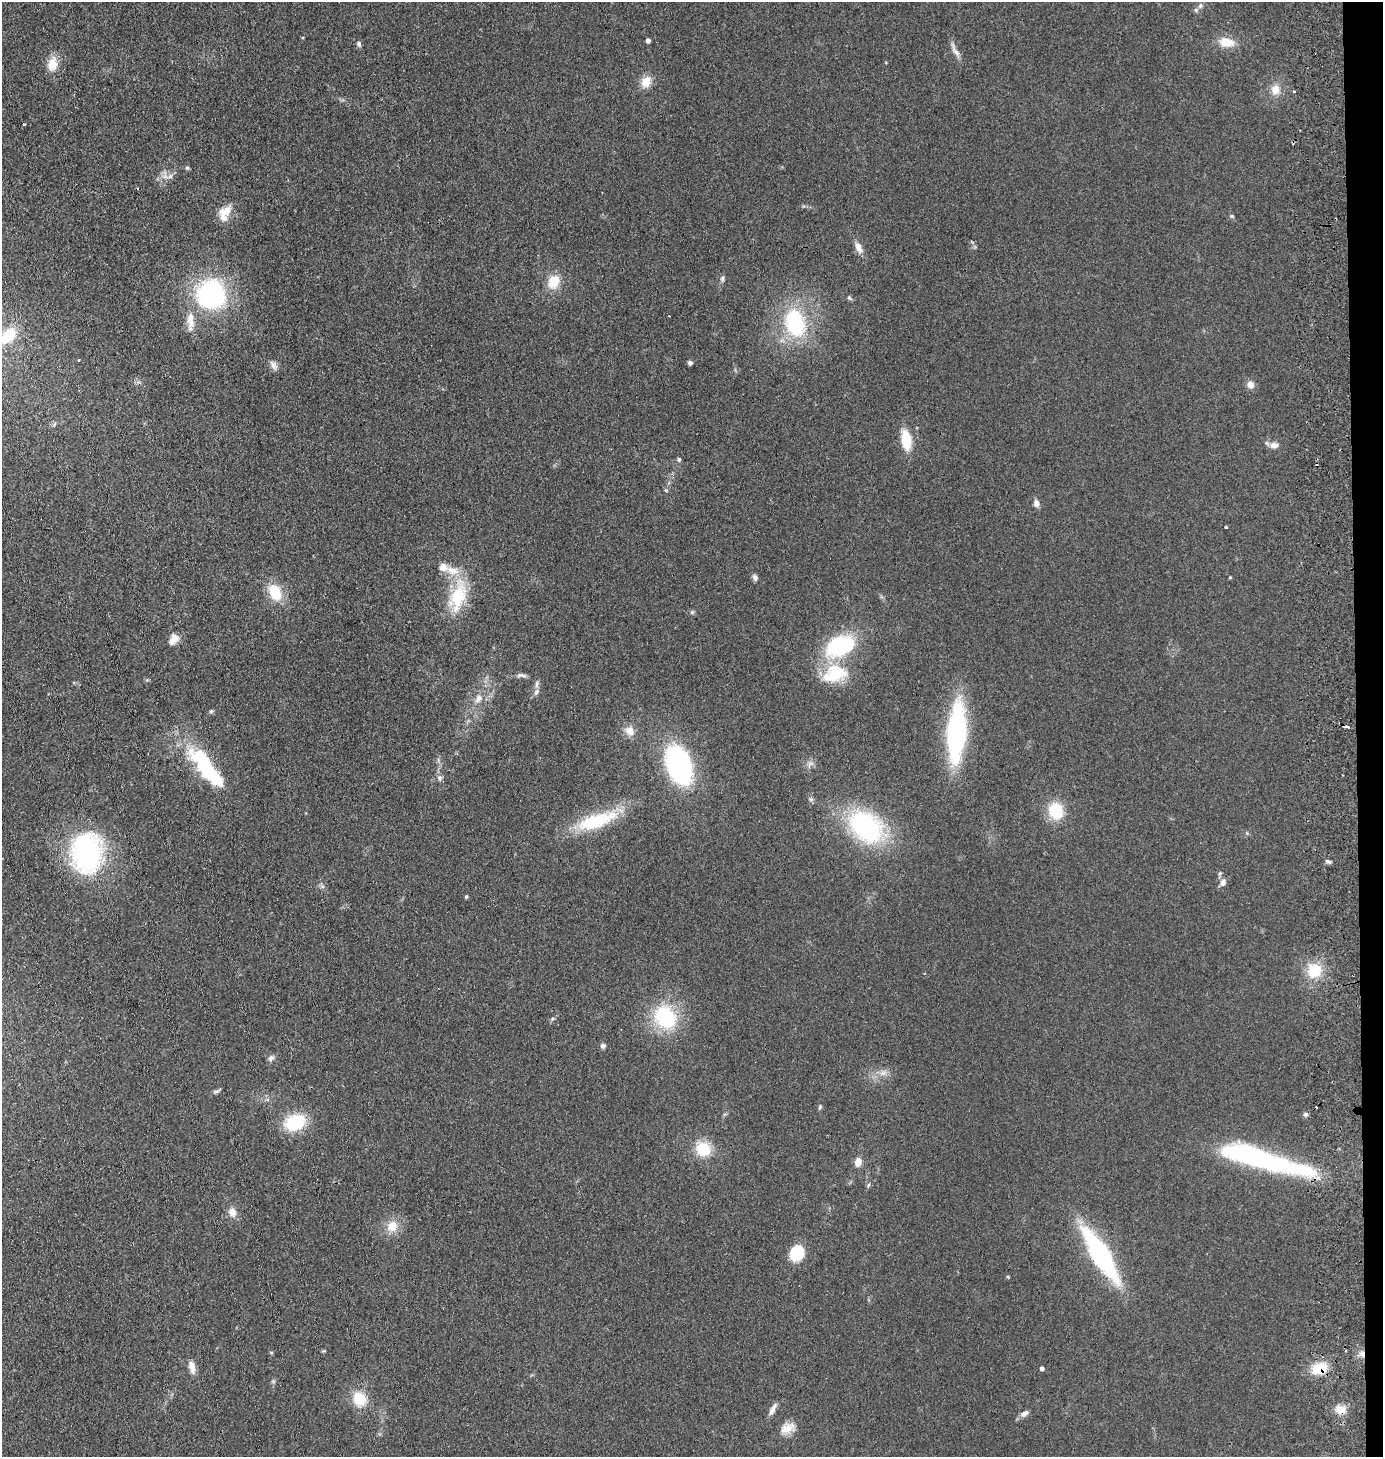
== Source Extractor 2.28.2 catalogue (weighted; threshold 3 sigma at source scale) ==
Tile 6 of 3 x 3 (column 3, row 2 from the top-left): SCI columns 2921-4301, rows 1461-2915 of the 4503 x 4376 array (HDU 1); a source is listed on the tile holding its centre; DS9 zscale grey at full resolution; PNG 1385 x 1459 px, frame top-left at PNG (2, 2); no overlay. Shown black and unused: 2% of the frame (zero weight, under 2 of 3 exposures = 3% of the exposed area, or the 3 px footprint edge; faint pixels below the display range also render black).
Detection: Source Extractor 2.28.2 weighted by HDU 2 'WHT'; one run over the whole footprint, this tile lists its part. Background 0.14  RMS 0.011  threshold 0.0495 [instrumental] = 3 sigma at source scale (4.5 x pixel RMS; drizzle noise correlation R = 1.50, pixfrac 1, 0.05/0.05 arcsec/px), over >= 5 px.
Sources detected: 96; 1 inside a brighter object's white glare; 3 cosmic-ray / hot-pixel residue — not listed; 6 inside a brighter listed object's ellipse — not listed separately; the other 86 listed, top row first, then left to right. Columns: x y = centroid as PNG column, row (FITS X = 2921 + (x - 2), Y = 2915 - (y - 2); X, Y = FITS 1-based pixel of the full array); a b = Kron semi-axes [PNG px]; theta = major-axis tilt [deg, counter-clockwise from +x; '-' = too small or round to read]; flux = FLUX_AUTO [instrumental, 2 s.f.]
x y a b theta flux
1200 6 7 6 - 2.8
648 40 4 4 - 5
1227 42 19 11 -10 17
359 44 7 6 - 2.7
955 50 23 6 -62 6.8
52 64 18 12 78 15
646 82 14 11 68 13
1275 90 13 12 - 11
1294 91 3 2 - 1.8
24 124 3 2 - 0.85
187 168 6 5 - 1.6
170 176 8 5 32 3.6
227 210 13 10 77 10
1232 216 6 5 - 1.5
859 247 14 8 -62 7.9
722 278 8 5 83 2.5
554 281 16 13 62 21
210 293 33 26 57 140
849 298 7 5 -68 1.7
190 320 24 10 -87 15
795 323 29 19 -76 95
8 336 20 12 48 33
79 360 3 3 - 1.6
690 363 5 4 - 3
274 365 14 7 -58 5.2
1250 385 9 9 - 6.2
54 424 6 4 70 1.7
906 440 18 9 -82 35
1274 445 11 7 -2 6.1
679 459 6 4 -90 1.9
666 490 5 4 - 1.4
1036 503 9 7 -79 5
1226 527 3 3 - 4.1
443 567 13 10 -19 8.7
755 577 9 6 -63 3.2
1230 577 4 3 - 0.97
275 592 19 13 -63 29
458 596 39 18 74 54
692 612 5 5 - 1.7
174 639 14 9 49 9.1
840 646 33 21 25 89
835 674 35 22 16 46
521 675 14 5 -5 3.8
536 692 9 6 55 3.6
478 698 14 8 52 7.9
211 711 6 5 - 1.6
1347 727 6 3 -16 7.6
630 731 13 11 -54 10
956 732 38 12 86 250
810 764 11 4 32 3.2
679 765 33 19 -71 190
207 768 49 14 -53 120
440 778 8 7 - 3.5
1056 811 20 17 -70 32
596 821 56 18 18 62
866 827 37 25 -44 160
87 853 46 32 -90 170
1328 861 7 5 -21 2.3
1223 882 9 7 71 5.1
466 897 5 4 - 1.5
1314 971 16 14 51 32
665 1017 23 18 -54 83
552 1019 6 4 71 1.7
603 1046 7 6 - 2.9
271 1058 9 7 45 3.6
883 1073 9 6 21 4.8
216 1091 10 4 11 2.2
820 1107 6 5 - 1.7
1305 1114 7 6 - 2.4
295 1122 20 15 21 55
703 1149 17 15 -25 31
1260 1159 100 17 -16 220
858 1162 8 6 71 11
232 1212 13 10 -70 8.2
392 1226 16 14 59 16
797 1253 14 12 64 43
1100 1254 50 14 -58 190
1362 1354 8 6 -15 4.5
192 1367 15 7 -75 9.2
1042 1368 4 4 - 3.6
1319 1368 19 13 17 25
359 1399 18 15 -56 26
772 1409 17 5 64 6
1340 1410 11 8 -13 16
1024 1413 11 7 35 4.8
787 1428 19 12 31 13
Overlapping masked pixels (flux is a lower limit): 5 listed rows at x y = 1347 727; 1260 1159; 1362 1354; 1319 1368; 1340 1410
Isophote crosses this tile's border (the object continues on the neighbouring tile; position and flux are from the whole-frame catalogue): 1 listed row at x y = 8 336